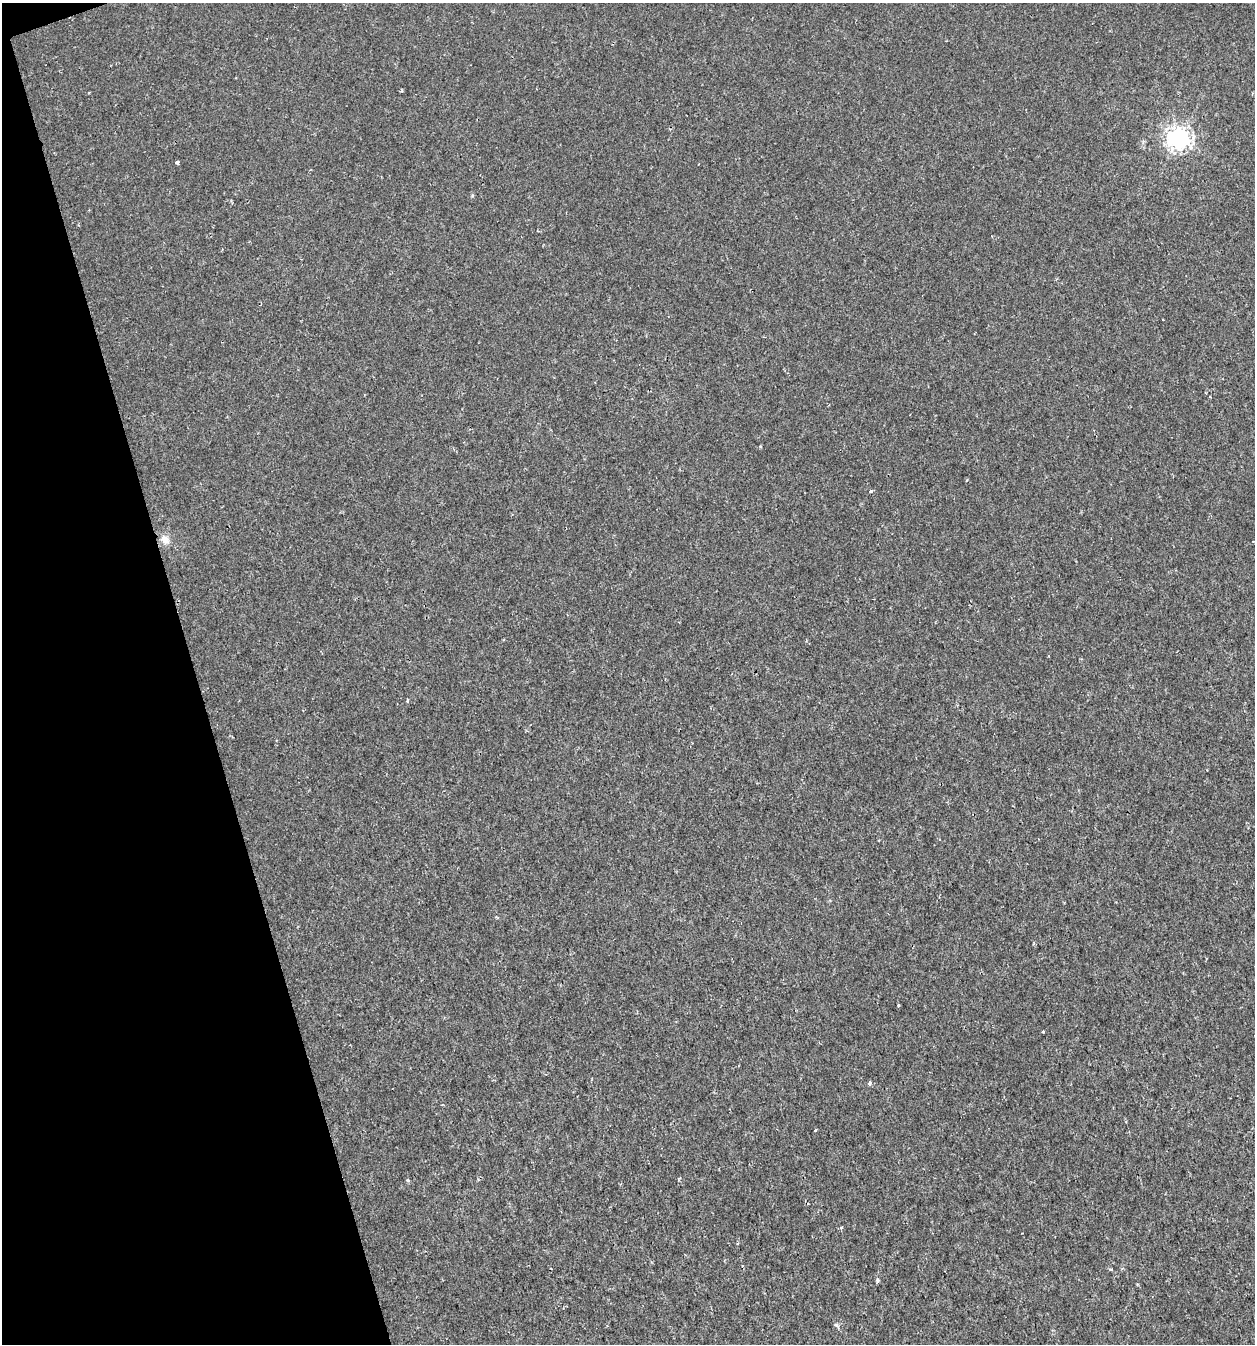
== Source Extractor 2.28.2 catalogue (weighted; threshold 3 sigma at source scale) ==
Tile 5 of 4 x 4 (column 1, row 2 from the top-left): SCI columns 63-1315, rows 2686-4027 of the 5191 x 5369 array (HDU 1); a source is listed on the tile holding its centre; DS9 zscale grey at full resolution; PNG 1257 x 1346 px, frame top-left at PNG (2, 3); no overlay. Shown black and unused: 16% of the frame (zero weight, under 2 of 3 exposures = <1% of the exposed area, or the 3 px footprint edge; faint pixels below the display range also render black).
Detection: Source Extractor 2.28.2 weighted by HDU 2 'WHT'; one run over the whole footprint, this tile lists its part. Background 0.00191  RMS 0.0017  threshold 0.00744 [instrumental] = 3 sigma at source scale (4.5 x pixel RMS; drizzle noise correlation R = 1.50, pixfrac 1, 0.0396/0.0396 arcsec/px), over >= 5 px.
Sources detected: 16; all 16 listed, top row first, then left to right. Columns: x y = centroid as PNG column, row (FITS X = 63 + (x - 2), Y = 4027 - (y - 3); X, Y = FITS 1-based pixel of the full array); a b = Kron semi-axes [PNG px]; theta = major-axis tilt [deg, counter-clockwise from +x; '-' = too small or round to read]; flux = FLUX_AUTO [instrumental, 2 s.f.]
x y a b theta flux
402 91 4 3 - 0.2
1179 138 8 7 - 120
177 162 4 3 - 0.44
760 446 4 4 - 0.16
871 491 3 3 - 0.51
165 540 12 9 -42 1.2
407 700 6 3 -90 0.2
898 1005 3 2 - 0.22
1043 1032 3 3 - 0.21
870 1083 4 3 - 0.98
815 1130 3 2 - 0.25
408 1180 4 4 - 0.25
841 1228 4 3 - 0.29
1110 1269 5 3 - 0.17
878 1280 5 4 - 0.31
836 1325 8 5 -28 0.35